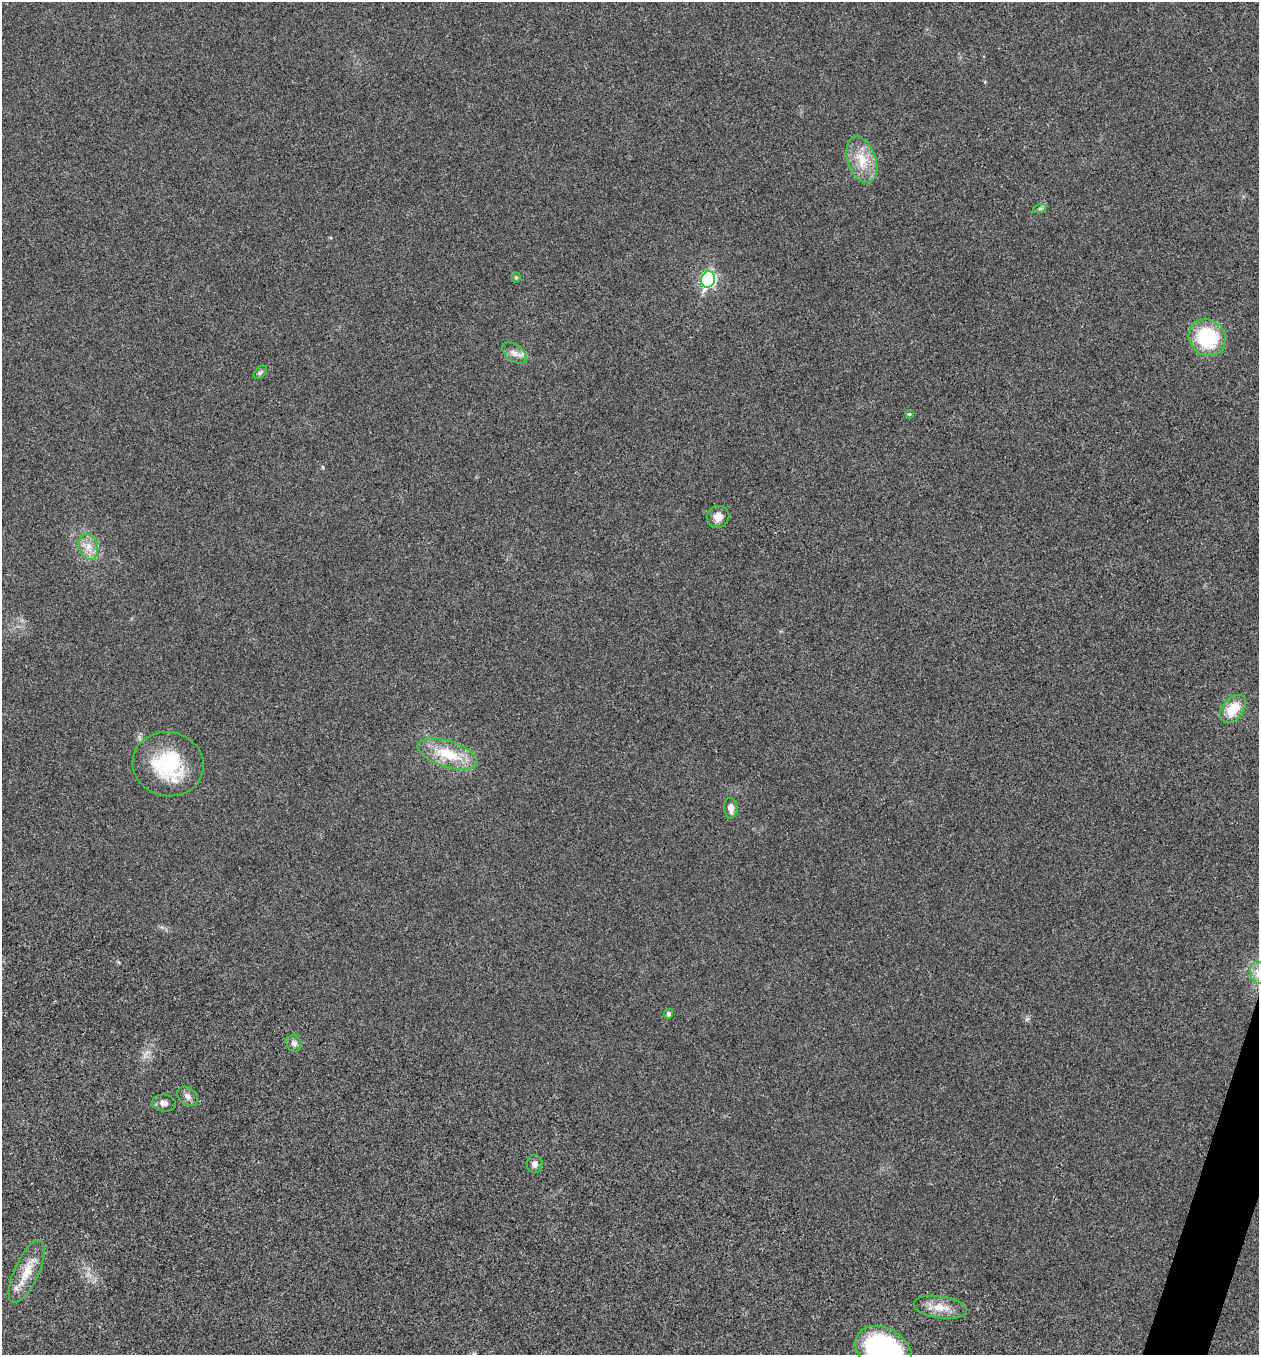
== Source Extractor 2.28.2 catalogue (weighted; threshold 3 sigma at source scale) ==
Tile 6 of 4 x 4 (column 2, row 2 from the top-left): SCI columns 1523-2779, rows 2707-4059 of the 5429 x 5416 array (HDU 1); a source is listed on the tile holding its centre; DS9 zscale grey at full resolution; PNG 1261 x 1357 px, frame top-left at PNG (2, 2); each listed source drawn as its Kron ellipse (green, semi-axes under 4 px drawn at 4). Shown black and unused: <1% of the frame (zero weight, under 3 of 4 exposures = <1% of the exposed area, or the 3 px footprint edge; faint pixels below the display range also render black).
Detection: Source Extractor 2.28.2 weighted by HDU 2 'WHT'; one run over the whole footprint, this tile lists its part. Background 0.0206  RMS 0.0057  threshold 0.0256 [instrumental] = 3 sigma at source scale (4.5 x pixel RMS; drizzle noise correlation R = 1.50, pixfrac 1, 0.05/0.05 arcsec/px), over >= 5 px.
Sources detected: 25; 2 inside a brighter listed object's ellipse — not listed separately; the other 23 listed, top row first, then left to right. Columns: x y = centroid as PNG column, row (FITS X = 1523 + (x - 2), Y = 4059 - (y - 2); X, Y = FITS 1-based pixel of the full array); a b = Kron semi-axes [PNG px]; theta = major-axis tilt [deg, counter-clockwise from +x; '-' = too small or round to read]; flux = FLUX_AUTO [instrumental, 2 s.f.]
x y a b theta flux
862 160 24 14 -70 13
1040 208 7 4 19 0.98
516 278 5 4 - 0.86
708 279 8 7 - 100
1207 338 19 17 -40 38
514 353 14 8 -37 3.7
260 372 8 5 45 1.2
909 414 4 4 - 0.72
718 517 11 10 - 4.5
88 547 13 9 -73 5.5
1233 709 16 10 50 14
448 754 31 13 -18 20
168 764 36 32 -12 41
731 808 10 6 -84 3.6
1258 973 11 8 -84 4.3
668 1014 5 4 - 1.8
294 1043 8 7 - 2.2
188 1096 11 8 -40 2.8
164 1103 12 8 -7 2.7
535 1164 9 8 - 2.7
27 1272 34 12 66 11
940 1307 26 11 -8 8.9
883 1350 30 21 -30 100
Isophote crosses this tile's border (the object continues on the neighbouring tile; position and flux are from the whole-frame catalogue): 2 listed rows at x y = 1258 973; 883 1350